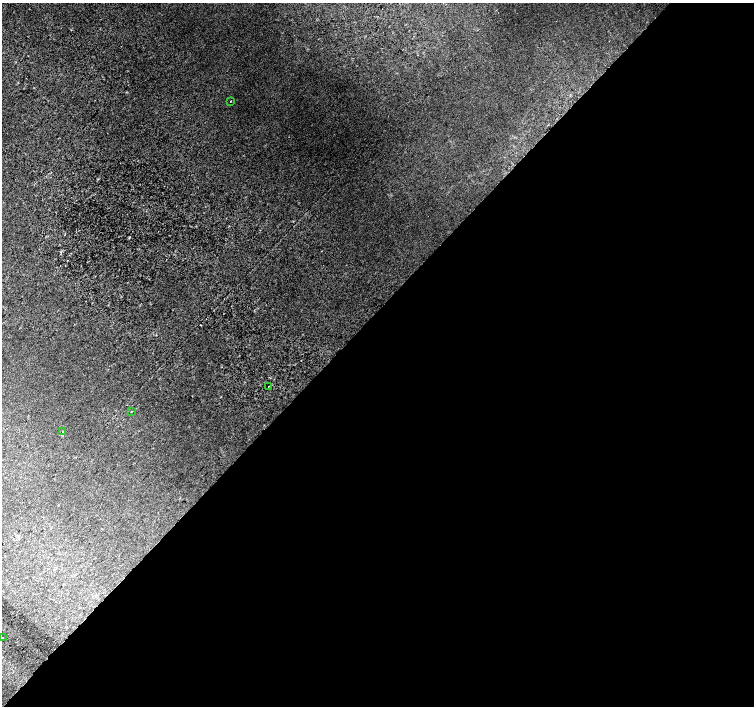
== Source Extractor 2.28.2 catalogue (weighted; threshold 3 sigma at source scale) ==
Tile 12 of 4 x 4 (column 4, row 3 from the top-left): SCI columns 4544-6046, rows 1673-3079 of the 6074 x 6092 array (HDU 1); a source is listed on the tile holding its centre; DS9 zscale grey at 2 x 2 block average (1 PNG px = mean of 2 x 2 image px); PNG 756 x 708 px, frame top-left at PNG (2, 3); each listed source drawn as its Kron ellipse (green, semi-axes under 4 px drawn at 4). Shown black and unused: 56% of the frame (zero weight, under 2 of 3 exposures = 2% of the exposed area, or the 3 px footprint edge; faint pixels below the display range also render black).
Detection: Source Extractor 2.28.2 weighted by HDU 2 'WHT'; one run over the whole footprint, this tile lists its part. Background 0.0316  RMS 0.0079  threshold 0.0358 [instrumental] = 3 sigma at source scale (4.5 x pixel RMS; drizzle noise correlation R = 1.50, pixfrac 1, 0.0396/0.0396 arcsec/px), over >= 5 px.
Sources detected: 5; all 5 listed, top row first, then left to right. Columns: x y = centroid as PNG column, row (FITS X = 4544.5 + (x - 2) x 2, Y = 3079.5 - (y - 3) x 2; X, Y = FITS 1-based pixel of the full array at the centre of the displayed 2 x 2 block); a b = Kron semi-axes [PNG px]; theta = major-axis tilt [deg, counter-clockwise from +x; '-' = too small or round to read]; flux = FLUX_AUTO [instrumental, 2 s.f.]
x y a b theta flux
230 101 2 2 - 0.99
268 386 2 2 - 1
131 411 3 2 - 0.92
63 432 2 2 - 0.88
2 638 2 2 - 4.2